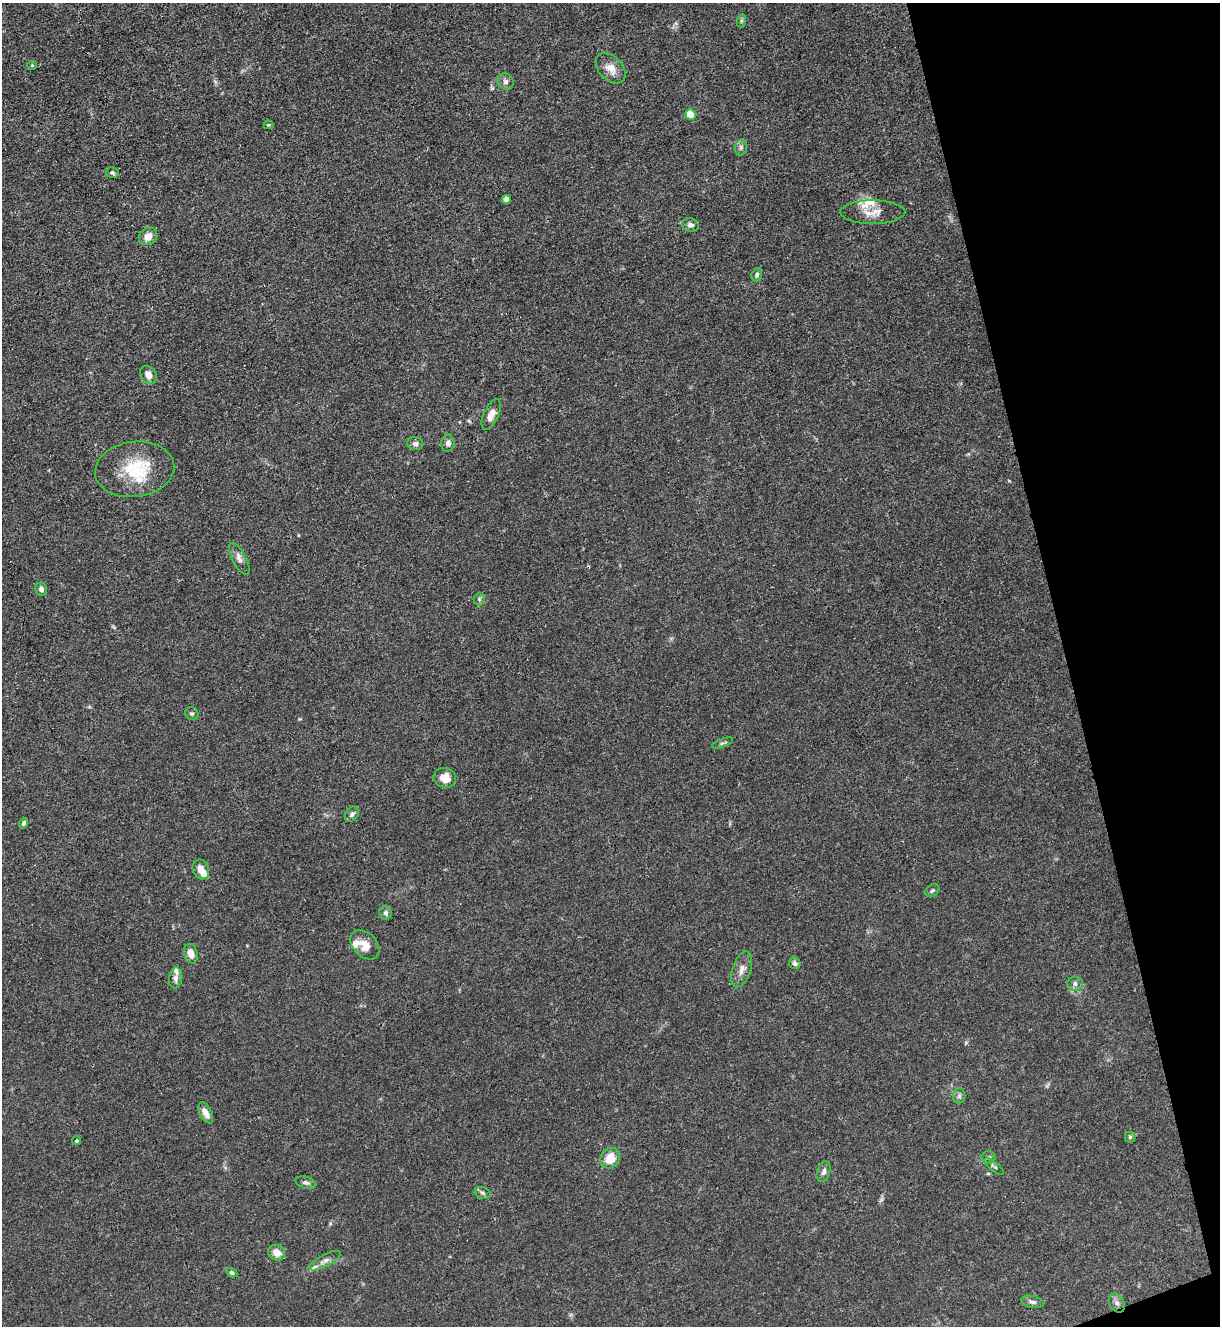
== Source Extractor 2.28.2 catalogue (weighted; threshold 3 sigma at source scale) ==
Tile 12 of 4 x 4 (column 4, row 3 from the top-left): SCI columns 3799-5016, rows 1329-2652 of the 5287 x 5305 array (HDU 1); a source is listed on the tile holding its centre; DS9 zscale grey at full resolution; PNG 1222 x 1328 px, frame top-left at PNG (2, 3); each listed source drawn as its Kron ellipse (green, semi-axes under 4 px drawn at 4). Shown black and unused: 13% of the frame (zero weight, under 3 of 4 exposures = <1% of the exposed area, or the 3 px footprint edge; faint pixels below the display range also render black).
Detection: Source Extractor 2.28.2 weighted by HDU 2 'WHT'; one run over the whole footprint, this tile lists its part. Background 0.0313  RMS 0.0027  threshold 0.0121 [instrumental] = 3 sigma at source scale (4.5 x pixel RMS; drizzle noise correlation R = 1.50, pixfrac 1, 0.05/0.05 arcsec/px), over >= 5 px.
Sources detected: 59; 1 cosmic-ray / hot-pixel residue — neither listed nor drawn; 8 inside a brighter listed object's ellipse — not listed separately; the other 50 listed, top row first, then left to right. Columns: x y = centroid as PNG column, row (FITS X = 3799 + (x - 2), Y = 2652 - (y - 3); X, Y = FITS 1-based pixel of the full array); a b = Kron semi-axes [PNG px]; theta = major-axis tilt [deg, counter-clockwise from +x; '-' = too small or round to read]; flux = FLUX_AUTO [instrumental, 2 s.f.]
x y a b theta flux
741 21 6 4 72 0.45
32 65 4 4 - 0.27
611 68 18 12 -46 3
505 82 8 7 - 0.96
690 114 5 5 - 9.5
268 125 5 4 - 0.33
741 147 8 6 76 0.73
112 173 6 5 - 0.53
506 199 4 4 - 2.8
873 212 32 12 0 3.6
690 225 8 6 -10 0.98
148 236 10 8 39 2.5
757 275 7 5 70 0.68
148 375 10 7 -56 1.7
491 414 17 7 65 2.3
415 443 8 6 -10 0.92
448 443 8 6 82 1.2
135 469 40 27 7 14
239 559 17 6 -62 1.5
41 589 6 5 - 0.99
479 599 6 5 - 0.52
192 714 7 6 - 0.57
723 743 11 3 20 0.49
445 778 11 9 -18 3.4
352 814 8 6 56 0.78
23 823 5 4 - 0.59
201 869 10 8 -68 2.3
932 890 7 5 36 0.55
386 913 7 6 - 0.67
365 945 17 12 -47 3.3
191 954 10 6 -76 2.2
795 963 6 5 - 0.79
742 969 18 9 71 2.1
176 978 10 6 82 1.3
1075 984 7 7 - 0.91
959 1096 8 6 89 0.68
206 1113 11 6 -62 1.9
1130 1137 5 5 - 0.42
76 1141 4 4 - 0.41
989 1157 7 6 - 0.57
610 1158 11 9 53 4.5
994 1166 12 3 -39 0.56
824 1172 11 6 73 1.1
306 1183 11 6 -13 0.81
483 1193 8 5 -17 0.65
277 1253 9 7 -27 2.4
325 1261 17 6 28 1.4
232 1273 6 4 -31 0.49
1032 1302 11 5 -13 0.91
1117 1303 10 7 -62 1.1